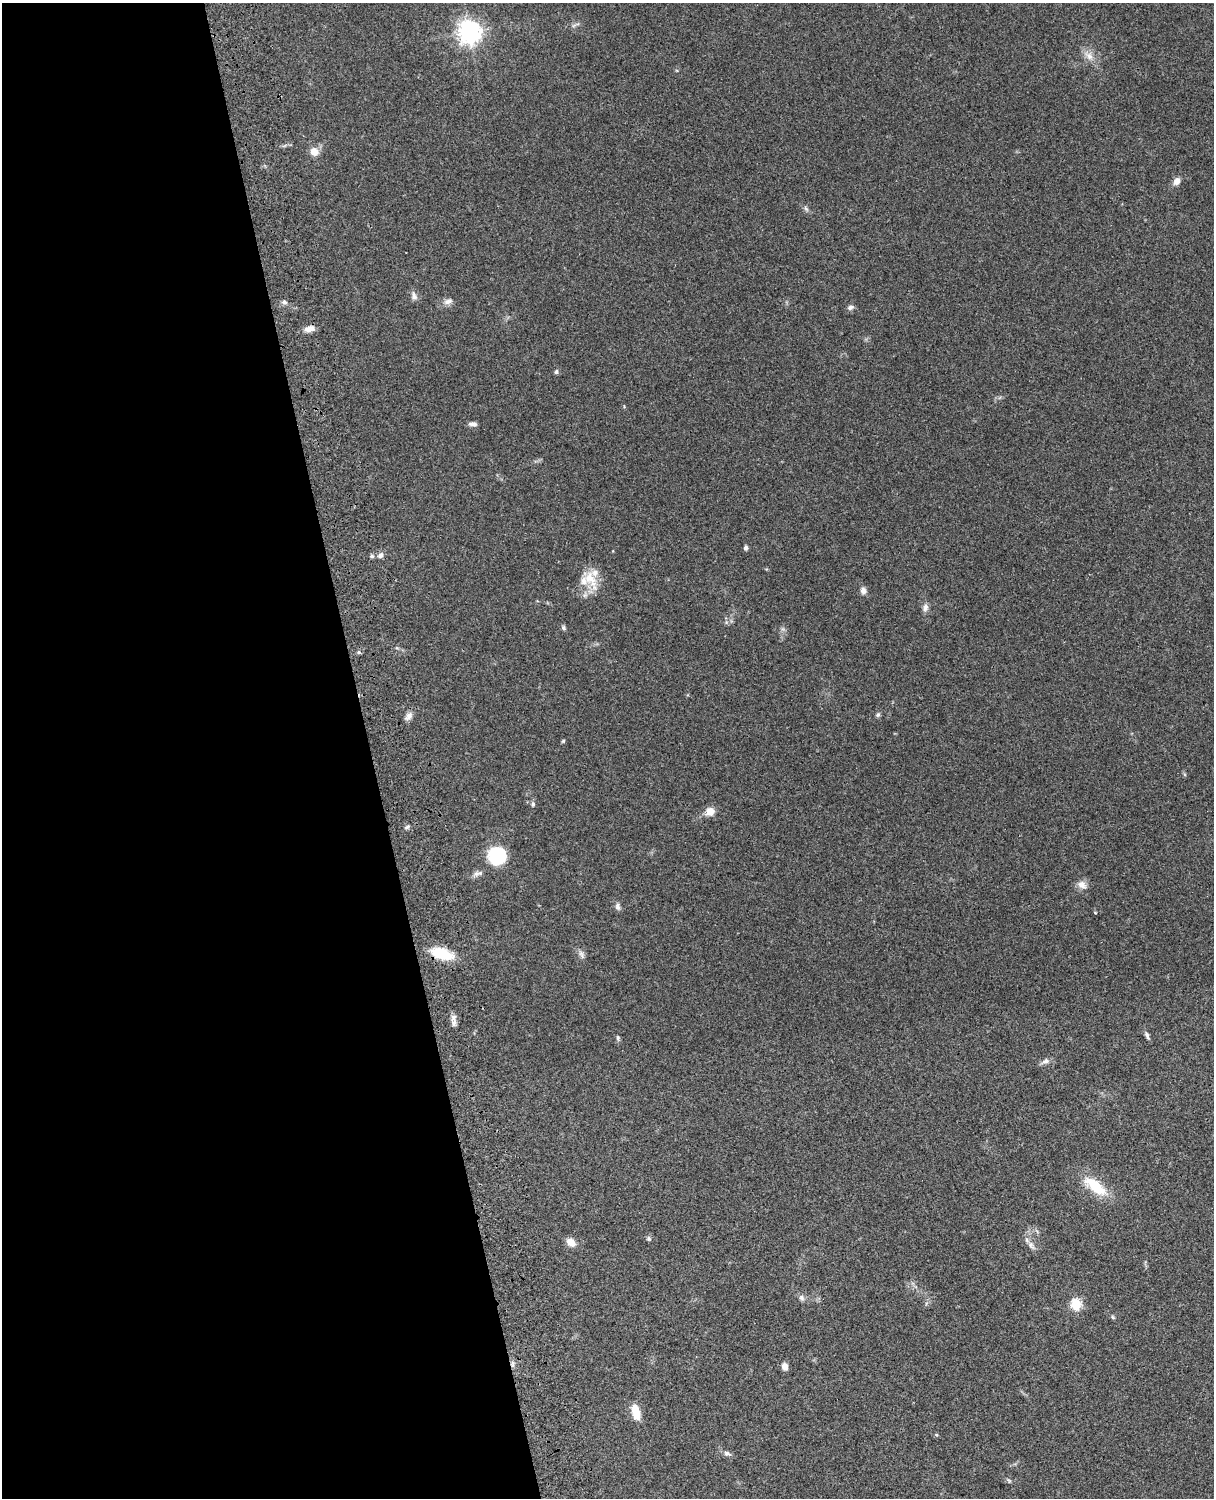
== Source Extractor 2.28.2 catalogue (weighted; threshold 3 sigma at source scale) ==
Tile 5 of 4 x 3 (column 1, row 2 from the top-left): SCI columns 122-1333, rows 1773-3268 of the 5088 x 4927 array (HDU 1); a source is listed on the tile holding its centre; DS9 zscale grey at full resolution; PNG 1216 x 1500 px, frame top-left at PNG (2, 3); no overlay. Shown black and unused: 30% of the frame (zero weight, under 3 of 4 exposures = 6% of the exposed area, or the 3 px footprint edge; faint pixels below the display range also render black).
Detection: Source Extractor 2.28.2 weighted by HDU 2 'WHT'; one run over the whole footprint, this tile lists its part. Background 0.0958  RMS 0.0062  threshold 0.0279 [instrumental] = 3 sigma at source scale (4.5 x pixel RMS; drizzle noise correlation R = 1.50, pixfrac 1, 0.05/0.05 arcsec/px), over >= 5 px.
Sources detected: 53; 2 inside a brighter listed object's ellipse — not listed separately; the other 51 listed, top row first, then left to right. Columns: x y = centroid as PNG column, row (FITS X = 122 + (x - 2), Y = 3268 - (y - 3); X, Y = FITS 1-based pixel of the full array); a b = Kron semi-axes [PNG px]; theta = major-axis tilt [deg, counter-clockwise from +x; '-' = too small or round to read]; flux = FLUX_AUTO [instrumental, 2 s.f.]
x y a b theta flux
575 25 15 3 22 1.5
469 32 8 7 - 470
1089 56 16 8 -45 5.1
314 152 11 10 - 5.2
1177 181 7 6 - 4.4
806 209 9 5 -62 1.4
414 296 12 8 -82 2.6
448 301 13 7 21 3.1
284 302 7 6 - 1.8
850 307 8 6 16 1.9
309 329 12 7 12 4.7
556 372 5 4 - 1.5
473 424 9 5 -3 2.4
746 548 6 5 - 1.4
380 555 8 7 - 2.2
372 556 7 5 13 1.4
590 578 33 13 -62 13
863 591 9 8 - 2.7
925 607 12 7 85 2.7
563 627 6 5 - 1.2
359 652 5 5 - 1
878 715 7 5 49 1.2
409 716 13 7 51 3.1
563 741 5 4 - 0.75
533 804 7 5 82 1.4
710 812 12 10 37 5.6
407 827 7 5 18 1.3
497 856 17 16 - 33
476 874 11 7 36 2.6
1082 885 13 9 -45 4.2
618 906 10 6 90 2.2
1095 912 4 3 - 0.48
442 954 27 13 -17 19
582 954 13 6 -63 2.3
454 1023 11 8 85 3
1147 1036 10 5 -66 1.7
618 1038 8 5 -88 1.2
1045 1061 11 7 23 2.5
1096 1186 32 12 -38 20
649 1239 6 5 - 1.2
571 1242 10 8 -43 5.8
1031 1245 14 7 -49 3.1
801 1298 8 7 - 2.1
1076 1304 5 5 - 52
1113 1317 6 5 - 0.87
513 1365 8 4 90 1.6
785 1366 8 6 -75 3.6
636 1411 18 8 -75 10
936 1435 5 4 - 0.75
727 1454 10 7 -18 2.1
1009 1480 7 4 -45 0.96
Overlapping masked pixels (flux is a lower limit): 2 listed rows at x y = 442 954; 513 1365